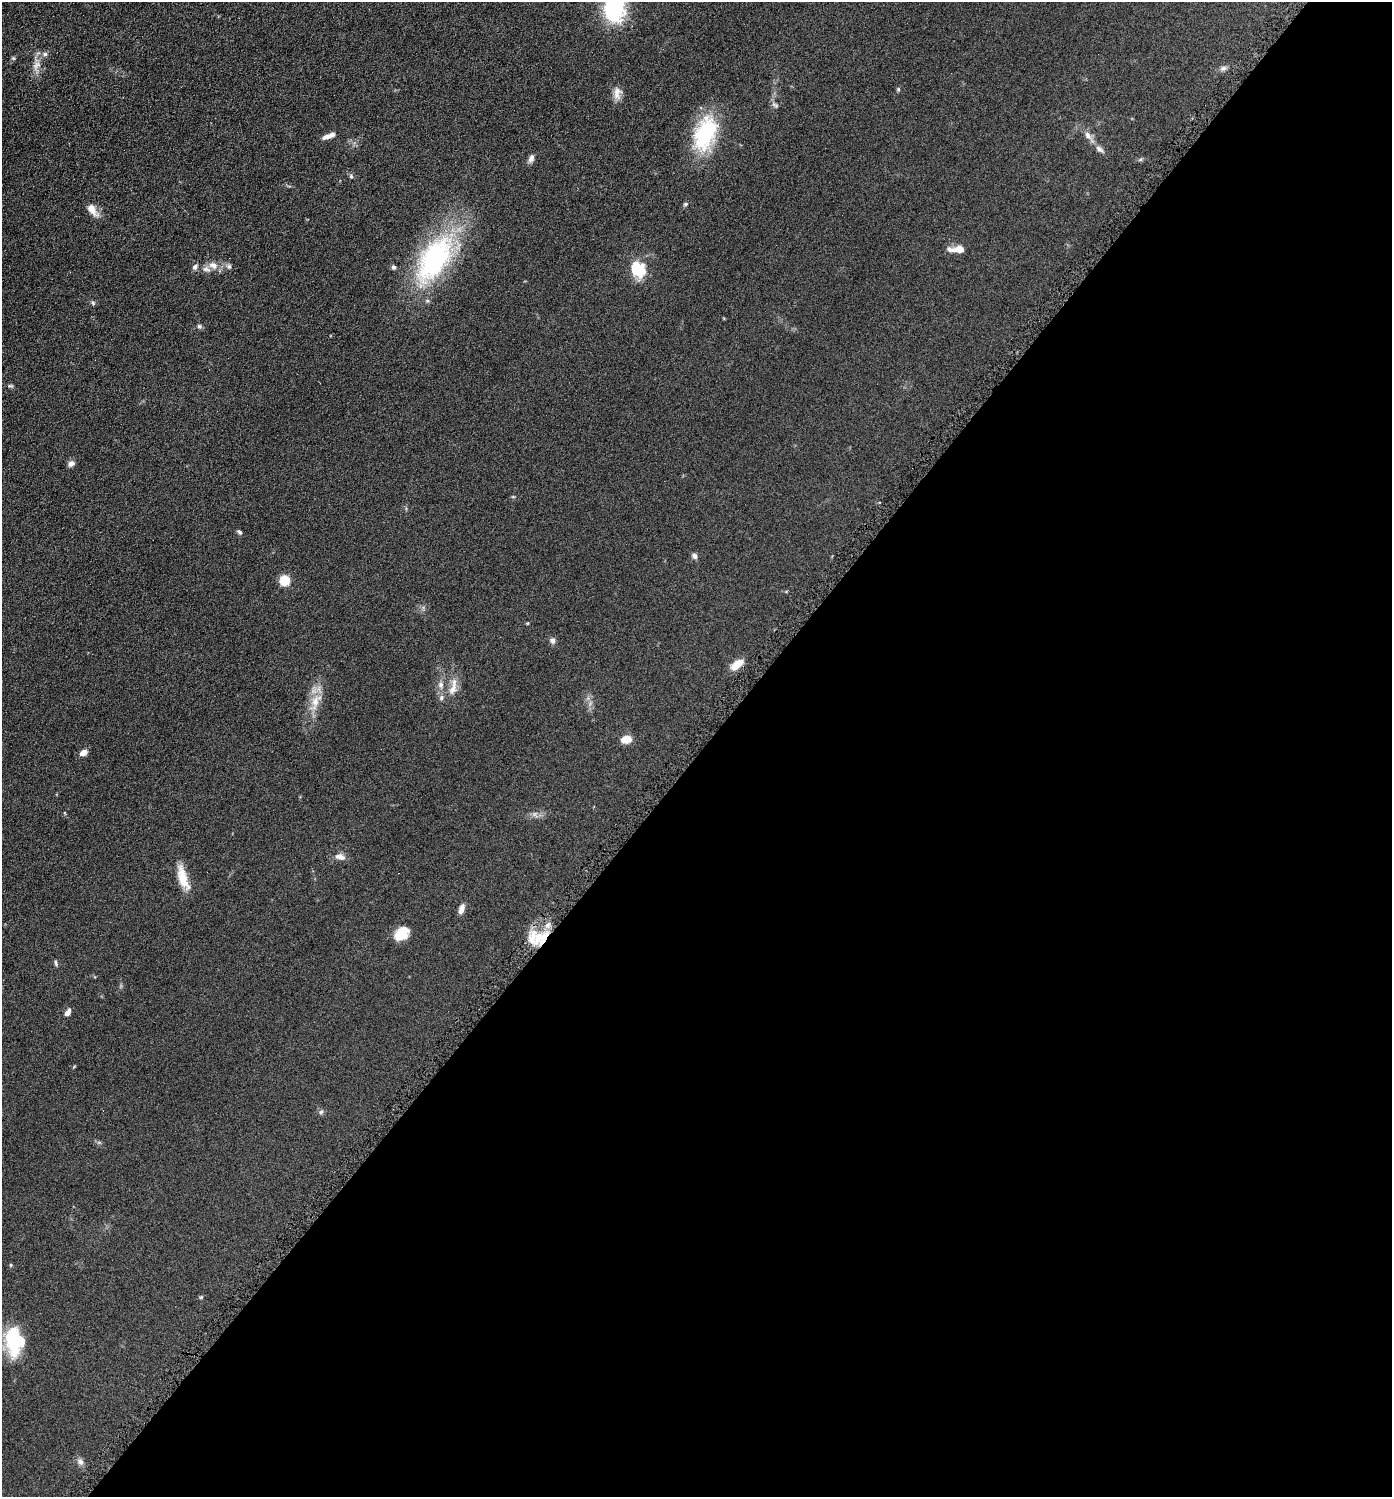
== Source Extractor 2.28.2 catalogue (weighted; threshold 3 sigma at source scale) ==
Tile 12 of 4 x 4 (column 4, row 3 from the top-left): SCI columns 4319-5708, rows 1504-2998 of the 6001 x 5999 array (HDU 1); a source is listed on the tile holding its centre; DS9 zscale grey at full resolution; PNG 1394 x 1499 px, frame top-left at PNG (2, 2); no overlay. Shown black and unused: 50% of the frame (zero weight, under 4 of 8 exposures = <1% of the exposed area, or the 3 px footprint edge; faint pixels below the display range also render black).
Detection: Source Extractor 2.28.2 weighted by HDU 2 'WHT'; one run over the whole footprint, this tile lists its part. Background 0.0905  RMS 0.0079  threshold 0.0324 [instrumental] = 3 sigma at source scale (4.09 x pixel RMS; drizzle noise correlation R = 1.36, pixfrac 0.8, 0.05/0.05 arcsec/px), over >= 5 px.
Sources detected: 58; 1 inside a brighter object's white glare — not listed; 5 inside a brighter listed object's ellipse — not listed separately; the other 52 listed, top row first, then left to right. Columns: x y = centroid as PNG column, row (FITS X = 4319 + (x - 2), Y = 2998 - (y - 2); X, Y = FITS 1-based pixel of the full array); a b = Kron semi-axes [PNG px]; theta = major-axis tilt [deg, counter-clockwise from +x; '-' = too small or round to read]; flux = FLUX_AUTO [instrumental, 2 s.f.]
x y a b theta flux
614 9 30 26 67 50
45 54 7 6 - 1.9
13 58 6 4 -44 0.84
36 66 13 7 53 4.5
1223 68 10 7 19 2.2
898 89 5 4 - 1
617 93 18 10 88 5.4
775 105 10 6 -26 1.7
705 134 44 24 71 50
1088 135 12 7 -57 4.1
328 136 14 5 21 5.2
1099 149 13 7 -35 3.1
531 158 11 7 71 2.8
1141 159 7 4 31 1.1
351 176 6 5 - 1.2
685 204 6 5 - 1.2
92 210 18 9 -52 6.5
958 249 19 7 2 8.1
434 259 71 35 59 110
213 265 14 10 -22 5.9
229 266 7 6 - 1.7
195 267 8 6 46 2.1
638 269 19 15 -54 22
93 303 6 6 - 1.1
199 326 6 6 - 1.3
10 386 8 4 0 1.1
71 463 8 6 27 3
513 497 6 3 0 0.69
239 532 7 5 -40 1.4
695 556 7 6 - 2.4
285 580 5 5 - 45
528 623 5 3 - 0.59
552 640 7 6 - 2.6
737 664 18 8 40 8.3
441 685 9 7 -81 3
453 689 19 10 64 7.3
315 702 28 11 66 13
625 739 11 7 9 8.4
83 753 9 6 28 3.9
535 814 8 5 -65 1.7
340 857 13 7 -13 4.5
183 877 31 10 -73 13
461 909 11 6 73 4.3
400 936 17 11 11 11
540 938 27 15 33 23
56 963 8 4 -73 1.2
68 1013 8 5 55 3.4
321 1112 7 5 72 1.5
11 1265 5 4 - 0.8
201 1297 6 4 44 0.78
13 1340 38 17 -85 34
80 1462 9 7 -44 2.7
Overlapping masked pixels (flux is a lower limit): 1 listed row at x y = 540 938
Isophote crosses this tile's border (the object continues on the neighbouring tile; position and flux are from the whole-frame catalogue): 1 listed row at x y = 614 9